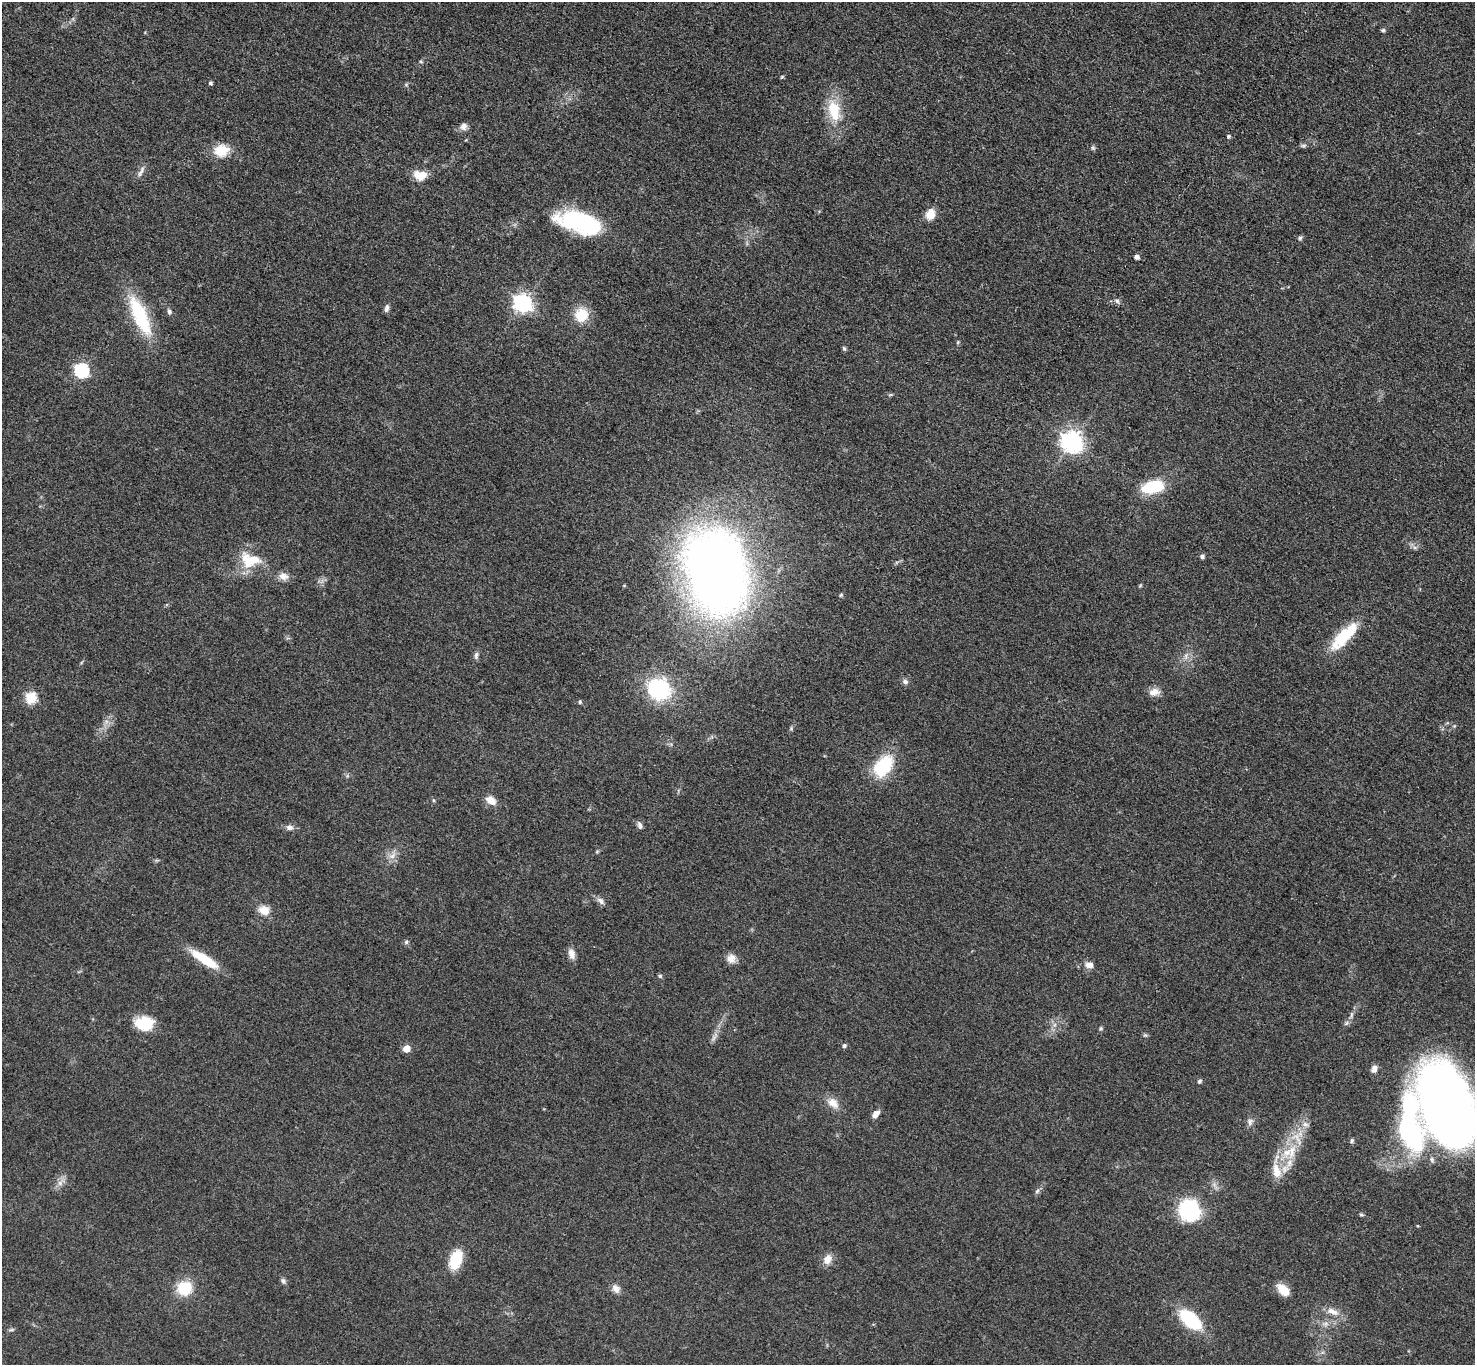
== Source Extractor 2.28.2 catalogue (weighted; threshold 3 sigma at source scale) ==
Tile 10 of 4 x 4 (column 2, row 3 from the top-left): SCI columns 1486-2958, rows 1526-2888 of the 5911 x 5916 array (HDU 1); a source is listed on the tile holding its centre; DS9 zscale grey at full resolution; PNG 1477 x 1367 px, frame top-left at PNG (2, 2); no overlay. Nothing masked; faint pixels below the display range render black.
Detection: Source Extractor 2.28.2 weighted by HDU 2 'WHT'; one run over the whole footprint, this tile lists its part. Background 0.0534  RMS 0.0058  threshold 0.0261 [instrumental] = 3 sigma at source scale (4.5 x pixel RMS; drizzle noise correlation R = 1.50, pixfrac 1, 0.05/0.05 arcsec/px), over >= 5 px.
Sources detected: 84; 4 inside a brighter listed object's ellipse — not listed separately; the other 80 listed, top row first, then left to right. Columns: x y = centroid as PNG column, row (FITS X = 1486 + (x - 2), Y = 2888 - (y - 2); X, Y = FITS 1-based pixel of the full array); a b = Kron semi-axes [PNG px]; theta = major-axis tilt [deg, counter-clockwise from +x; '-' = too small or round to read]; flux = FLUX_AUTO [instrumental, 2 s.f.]
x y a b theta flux
1383 30 6 4 12 1.1
782 77 6 4 19 0.61
210 83 4 3 - 1.3
834 110 31 17 -78 18
463 126 9 8 - 2.7
1228 136 5 5 - 0.81
1303 145 8 4 8 1.1
1093 148 6 4 -18 0.88
221 150 18 15 10 12
141 172 17 4 63 2.3
420 175 16 11 -12 8
930 214 12 10 69 7
579 222 46 20 -15 60
1300 238 5 5 - 1.1
1137 257 5 4 - 1.9
1117 301 7 5 -45 1.3
523 303 7 7 - 230
386 308 10 5 74 1.8
169 311 7 5 -80 1.4
581 315 11 11 - 17
140 316 51 16 -66 37
958 342 5 5 - 0.7
844 348 7 4 -62 0.94
81 370 6 6 - 100
1072 442 8 7 - 370
1152 487 25 12 14 26
1202 557 5 4 - 1.5
250 560 29 19 -9 18
718 571 60 42 -75 650
283 576 13 10 -11 4
841 595 5 4 - 0.69
1344 636 41 14 46 23
476 656 11 5 89 1.7
905 682 8 7 - 1.8
659 689 22 20 -32 49
1154 692 13 9 11 4.7
31 698 6 6 - 43
580 702 5 5 - 0.87
883 766 31 19 53 26
433 800 5 3 - 0.67
491 800 12 8 -35 6
640 825 9 6 -71 1.8
289 827 9 7 -7 2.5
597 851 6 4 20 0.7
392 856 10 7 45 3.4
600 901 12 7 -46 2.3
264 910 12 10 -25 6.7
406 942 6 6 - 1
572 954 13 8 -74 3.6
731 958 12 11 - 4.2
204 959 36 9 -33 17
1089 965 11 8 -5 3.4
660 976 5 5 - 0.9
144 1023 21 15 0 16
1101 1029 6 5 - 0.86
844 1046 6 5 - 1.2
406 1048 5 5 - 11
1374 1069 9 6 75 3.1
1199 1081 6 5 - 1.2
833 1103 17 10 -42 6.1
1448 1106 75 46 -68 510
876 1114 9 6 46 3.7
1250 1122 10 7 76 2.3
1305 1124 8 7 - 2.5
1352 1141 7 4 54 1
1292 1152 24 10 80 13
1276 1168 16 10 -67 7.5
60 1183 7 7 - 2.5
1037 1191 7 5 46 1.3
1189 1210 20 18 -57 49
1361 1215 7 3 -8 0.8
828 1259 12 9 61 5.2
456 1260 16 10 71 24
283 1281 7 6 - 1.5
184 1288 13 12 - 22
616 1289 11 9 -52 3.5
1283 1290 16 10 -45 7.3
1333 1312 17 8 -24 5.5
1190 1320 18 10 -41 49
11 1330 7 4 18 0.93
Isophote crosses this tile's border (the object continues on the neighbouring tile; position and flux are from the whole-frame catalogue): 1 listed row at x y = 1448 1106